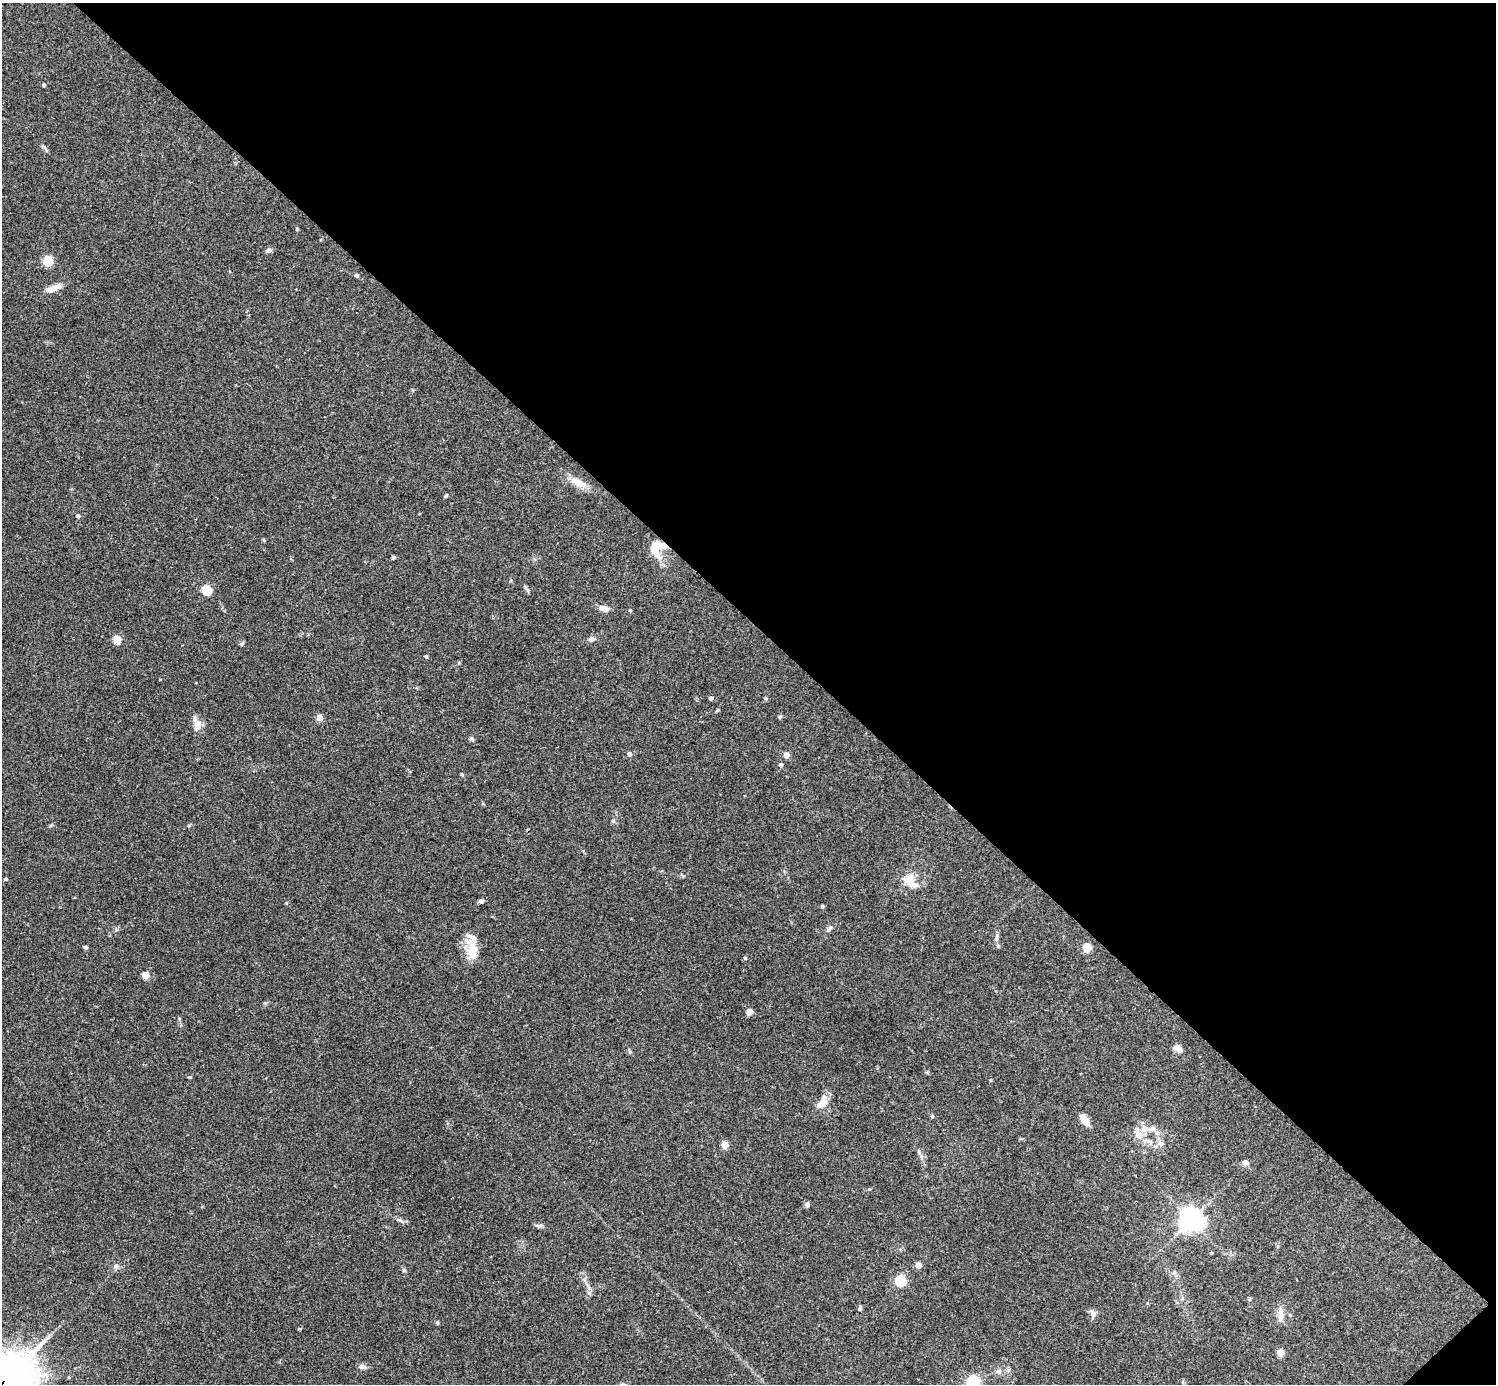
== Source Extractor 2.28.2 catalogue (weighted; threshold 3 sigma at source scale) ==
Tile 8 of 4 x 4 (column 4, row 2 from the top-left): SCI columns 4488-5981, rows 2924-4305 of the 5988 x 5988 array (HDU 1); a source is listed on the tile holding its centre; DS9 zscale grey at full resolution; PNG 1498 x 1386 px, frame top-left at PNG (2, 3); no overlay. Shown black and unused: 45% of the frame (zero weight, under 3 of 4 exposures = <1% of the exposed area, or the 3 px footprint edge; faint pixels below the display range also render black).
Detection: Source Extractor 2.28.2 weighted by HDU 2 'WHT'; one run over the whole footprint, this tile lists its part. Background 0.0754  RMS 0.0055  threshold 0.0247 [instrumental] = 3 sigma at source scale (4.5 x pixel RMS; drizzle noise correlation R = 1.50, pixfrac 1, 0.05/0.05 arcsec/px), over >= 5 px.
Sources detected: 69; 2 inside a brighter listed object's ellipse — not listed separately; the other 67 listed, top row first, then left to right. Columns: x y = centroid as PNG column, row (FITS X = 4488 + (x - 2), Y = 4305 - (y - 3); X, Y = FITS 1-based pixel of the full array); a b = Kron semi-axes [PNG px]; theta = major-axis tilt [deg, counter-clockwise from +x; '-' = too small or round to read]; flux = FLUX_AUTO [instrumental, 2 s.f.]
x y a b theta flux
44 85 5 4 - 0.63
269 250 7 6 - 1.4
48 260 5 5 - 34
357 275 5 4 - 1.1
54 288 22 7 21 4.7
579 483 23 9 -27 7.2
446 496 6 3 46 0.62
78 516 4 4 - 1.4
655 550 26 14 -82 9.8
393 557 4 4 - 0.9
206 590 5 5 - 27
604 608 10 6 -12 3.9
117 639 5 5 - 18
592 639 9 6 19 2
242 644 7 5 21 0.84
426 656 4 4 - 0.8
711 698 5 4 - 1.1
780 717 6 4 23 0.83
319 718 4 4 - 7.2
198 724 13 10 13 3.9
472 739 6 5 - 1
629 754 6 5 - 1.4
786 755 4 4 - 5.6
781 765 4 4 - 1.8
462 774 5 4 - 0.61
613 821 6 5 - 0.92
6 879 5 4 - 0.72
910 882 26 14 -52 9.1
481 901 7 4 15 1.2
822 906 5 4 - 0.68
829 928 11 5 43 1.5
996 938 10 5 86 1.6
86 947 5 5 - 0.81
1087 947 5 5 - 18
473 948 27 15 -68 11
745 958 5 5 - 0.74
145 975 4 4 - 8
750 1011 7 6 - 2.9
1178 1048 10 6 -45 3.8
630 1052 6 4 -72 0.73
190 1077 5 3 - 0.51
822 1103 19 10 63 6.4
932 1116 5 5 - 0.75
1084 1119 12 6 -54 7.1
1150 1129 10 4 5 2
1138 1133 17 10 -65 6.3
1161 1143 10 5 -41 1.9
725 1145 6 6 - 4.9
1156 1146 6 4 19 0.97
1245 1163 9 7 -32 1.6
807 1205 5 5 - 1.7
1191 1220 7 7 - 460
401 1221 10 4 -30 1.3
539 1225 11 4 3 1.2
1211 1253 5 3 - 0.44
918 1265 4 4 - 5.5
116 1266 8 7 - 1.6
404 1270 6 4 -89 0.78
900 1281 5 5 - 45
860 1308 6 4 65 1
1093 1313 13 6 -74 1.9
1281 1313 19 8 87 4
1280 1353 5 5 - 11
362 1367 9 6 -9 2
999 1371 8 7 - 1.8
973 1381 13 10 5 11
2 1382 26 22 23 2100
Overlapping masked pixels (flux is a lower limit): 1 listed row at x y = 2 1382
Isophote crosses this tile's border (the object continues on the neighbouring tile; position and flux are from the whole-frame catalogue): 2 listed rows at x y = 973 1381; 2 1382
Unlisted compact peaks at least as high as the median listed source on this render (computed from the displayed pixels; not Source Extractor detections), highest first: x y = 589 1293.